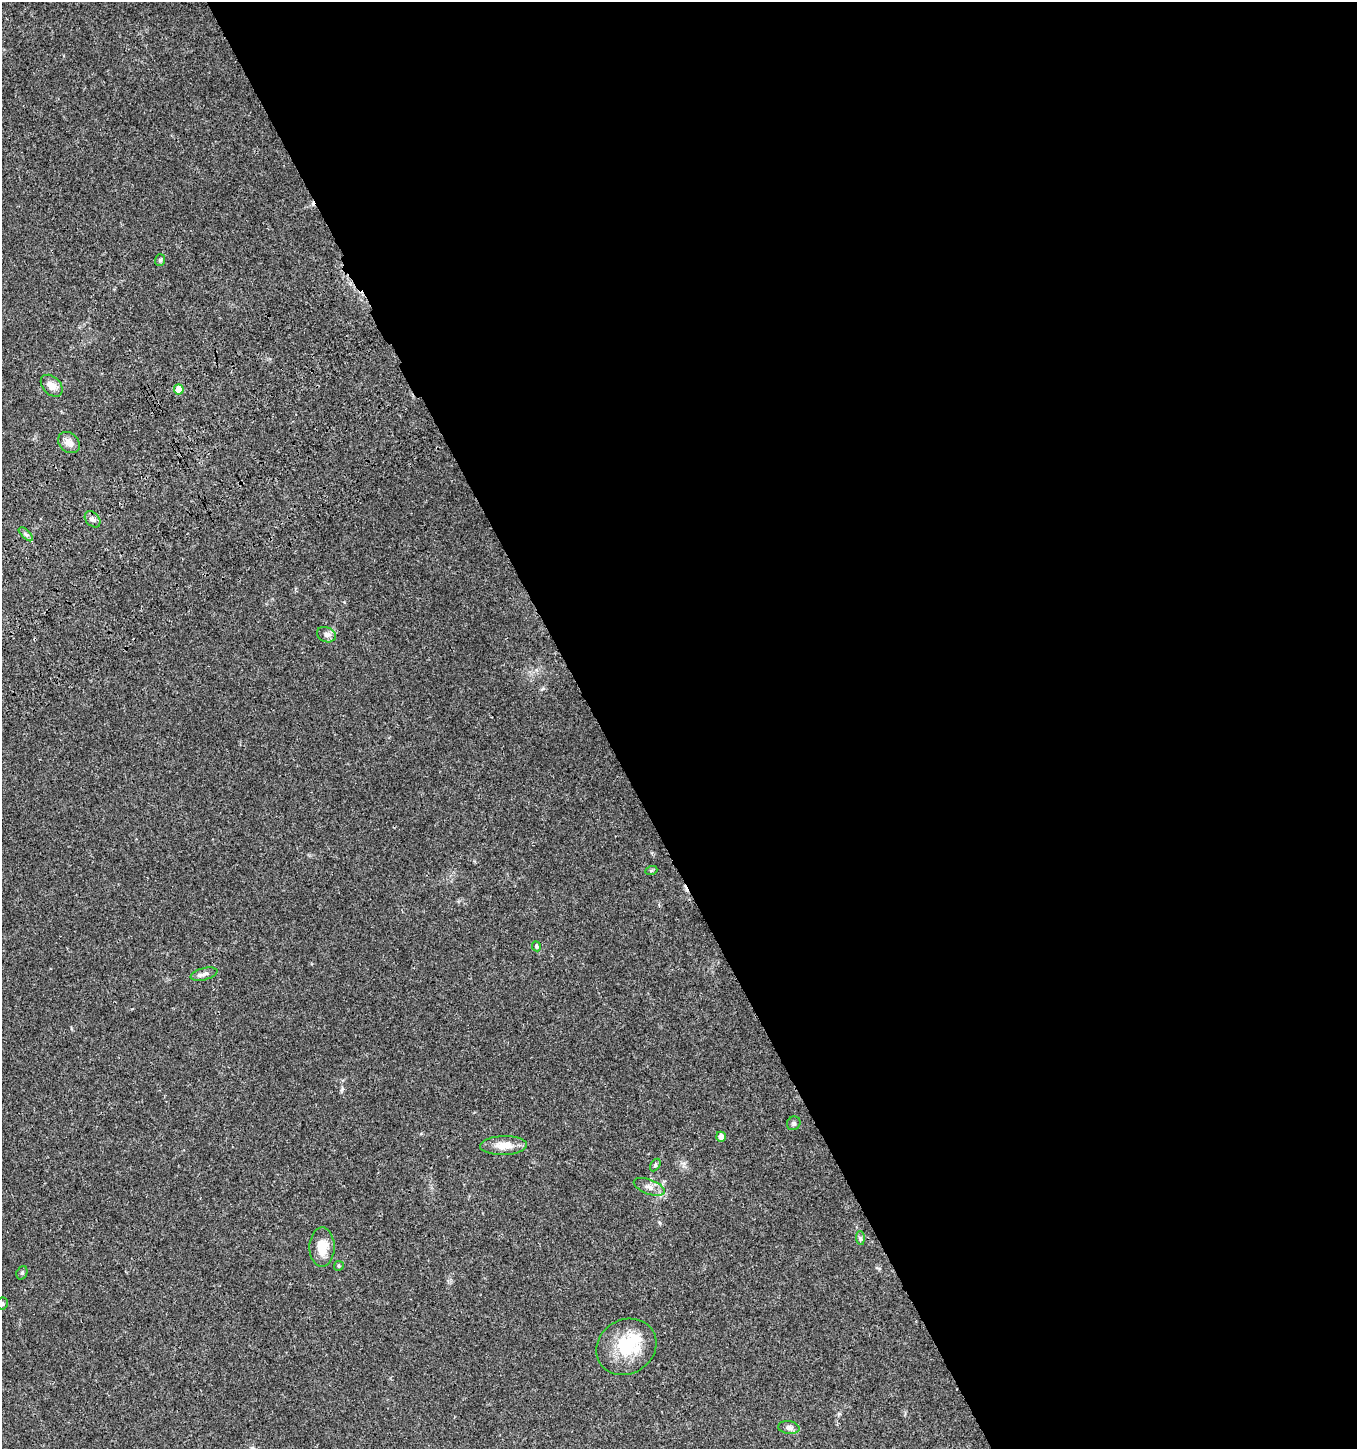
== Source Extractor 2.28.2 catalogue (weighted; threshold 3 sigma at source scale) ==
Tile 8 of 4 x 4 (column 4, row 2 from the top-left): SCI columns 4244-5598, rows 3004-4450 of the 5835 x 6003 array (HDU 1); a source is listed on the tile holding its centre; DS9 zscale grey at full resolution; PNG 1359 x 1451 px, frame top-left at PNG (2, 2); each listed source drawn as its Kron ellipse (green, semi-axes under 4 px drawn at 4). Shown black and unused: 56% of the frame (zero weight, under 3 of 4 exposures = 6% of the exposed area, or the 3 px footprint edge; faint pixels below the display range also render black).
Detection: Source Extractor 2.28.2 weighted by HDU 2 'WHT'; one run over the whole footprint, this tile lists its part. Background 0.0364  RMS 0.0035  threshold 0.0156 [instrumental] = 3 sigma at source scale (4.5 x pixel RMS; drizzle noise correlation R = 1.50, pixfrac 1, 0.0396/0.0396 arcsec/px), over >= 5 px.
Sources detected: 24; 1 inside a brighter object's white glare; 1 cosmic-ray / hot-pixel residue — neither listed nor drawn; the other 22 listed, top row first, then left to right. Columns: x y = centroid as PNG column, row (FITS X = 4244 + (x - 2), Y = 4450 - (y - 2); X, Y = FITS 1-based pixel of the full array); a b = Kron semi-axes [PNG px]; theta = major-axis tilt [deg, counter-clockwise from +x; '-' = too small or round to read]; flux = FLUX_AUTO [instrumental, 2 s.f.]
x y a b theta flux
160 260 6 5 - 0.58
52 386 13 8 -45 2.9
179 389 5 4 - 5
69 443 12 9 -42 2.7
93 519 9 6 -49 1.2
26 534 9 3 -44 0.75
326 635 10 7 -23 1.5
651 871 6 4 19 0.47
536 946 5 4 - 0.63
204 974 14 6 15 1.5
794 1123 7 6 - 0.68
721 1137 5 4 - 2.6
504 1146 23 9 2 5.1
655 1165 7 4 60 0.57
649 1187 16 7 -20 2.3
860 1238 7 4 -88 0.66
322 1247 19 12 90 6.6
339 1266 5 4 - 0.47
22 1273 7 5 69 0.58
2 1304 6 5 - 0.64
626 1347 31 27 31 17
789 1428 11 6 -8 1.3
Isophote crosses this tile's border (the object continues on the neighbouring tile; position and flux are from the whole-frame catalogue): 1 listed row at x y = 2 1304